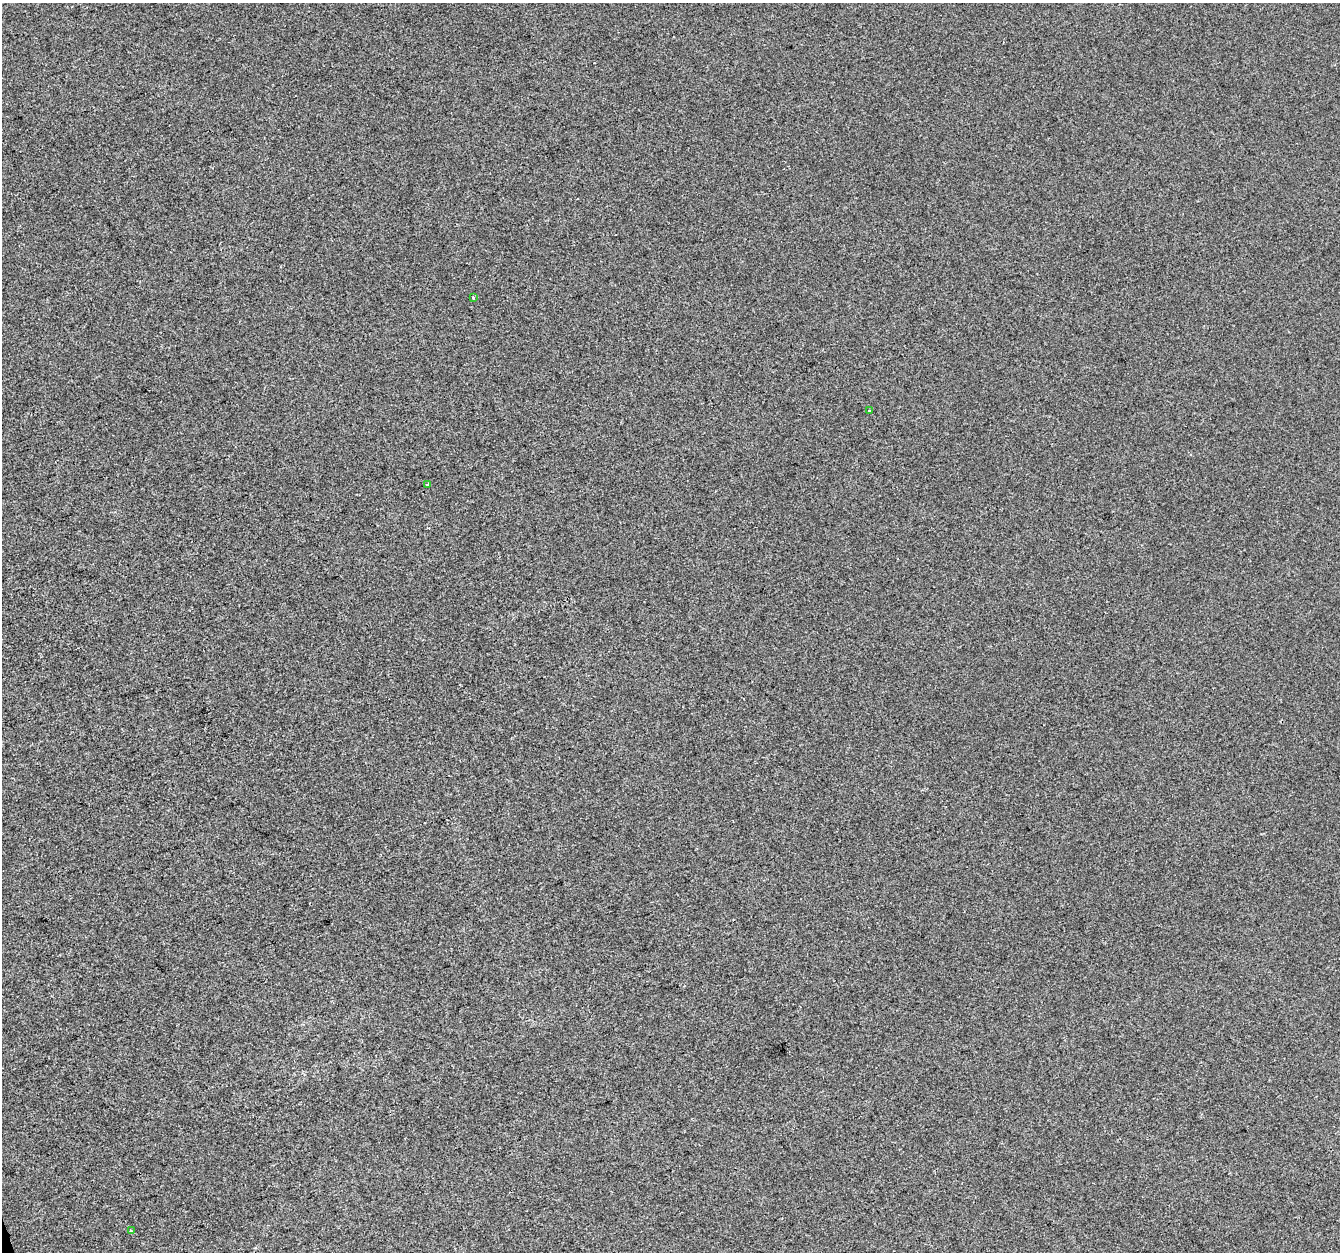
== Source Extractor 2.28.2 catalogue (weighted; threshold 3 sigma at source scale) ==
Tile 7 of 4 x 4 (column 3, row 2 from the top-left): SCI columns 2677-4014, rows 2613-3862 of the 5352 x 5172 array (HDU 1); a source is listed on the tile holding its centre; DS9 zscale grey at full resolution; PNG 1342 x 1254 px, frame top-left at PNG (2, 3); each listed source drawn as its Kron ellipse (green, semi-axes under 4 px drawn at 4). Shown black and unused: <1% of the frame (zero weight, under 2 of 3 exposures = <1% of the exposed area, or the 3 px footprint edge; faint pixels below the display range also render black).
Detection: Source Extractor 2.28.2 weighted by HDU 2 'WHT'; one run over the whole footprint, this tile lists its part. Background 7.22e-04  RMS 0.0058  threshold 0.026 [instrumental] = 3 sigma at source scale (4.5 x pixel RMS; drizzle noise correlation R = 1.50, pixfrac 1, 0.0396/0.0396 arcsec/px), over >= 5 px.
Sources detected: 4; all 4 listed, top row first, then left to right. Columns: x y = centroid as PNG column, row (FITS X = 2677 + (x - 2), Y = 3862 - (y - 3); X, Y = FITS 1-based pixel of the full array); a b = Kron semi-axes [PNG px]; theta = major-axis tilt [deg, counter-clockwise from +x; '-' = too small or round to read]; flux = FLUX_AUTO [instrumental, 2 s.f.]
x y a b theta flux
473 297 3 3 - 3.2
869 411 3 2 - 0.73
428 484 4 3 - 4.1
131 1231 3 3 - 1.2